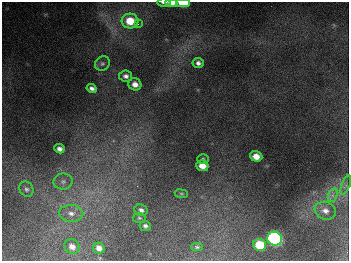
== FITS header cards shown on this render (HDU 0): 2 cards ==
NAXIS1  =                  347
NAXIS2  =                  259

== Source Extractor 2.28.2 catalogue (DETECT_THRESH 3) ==
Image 347 x 259 px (HDU 0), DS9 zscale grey, 1 PNG px = 1 image px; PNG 351 x 263 px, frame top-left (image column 1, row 259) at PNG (2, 2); each listed source drawn as its Kron ellipse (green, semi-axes under 4 px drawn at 4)
Background 680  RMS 52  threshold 155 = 3 sigma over >= 5 px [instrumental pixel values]
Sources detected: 29; all 29 listed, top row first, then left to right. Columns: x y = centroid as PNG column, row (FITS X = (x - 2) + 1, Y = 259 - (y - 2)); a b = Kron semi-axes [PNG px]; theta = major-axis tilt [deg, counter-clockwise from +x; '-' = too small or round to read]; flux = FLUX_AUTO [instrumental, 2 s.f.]
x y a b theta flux
164 2 6 3 1 1.1e+04
172 3 6 3 -1 3.3e+04
183 3 7 4 -1 1.3e+05
130 21 8 7 - 8.4e+04
138 24 4 3 - 3.8e+03
198 63 5 5 - 1.1e+04
102 64 8 7 - 9.3e+03
126 76 6 5 - 1.3e+04
135 84 6 6 - 2.3e+04
92 88 5 4 - 1.3e+04
59 149 5 4 - 1.5e+04
256 156 6 5 - 3.6e+04
203 159 6 5 - 5.1e+03
202 166 6 5 - 3.9e+04
63 181 9 8 - 1.5e+04
346 185 10 4 69 1.1e+04
26 189 8 6 -60 1.0e+04
181 194 6 3 -9 3.9e+03
333 195 7 4 72 1.2e+04
141 210 7 5 -21 1.3e+04
325 211 11 8 -20 2.4e+04
71 213 12 8 -3 2.8e+04
139 218 6 5 - 5.9e+03
145 226 6 5 - 9.3e+03
275 239 7 7 - 1.1e+06
260 245 6 6 - 1.2e+05
72 247 8 7 - 2.3e+04
197 247 6 4 0 5.8e+03
99 248 6 5 - 2.1e+04
At the frame edge (FLAGS 8, measured only in part): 3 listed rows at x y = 164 2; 172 3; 183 3